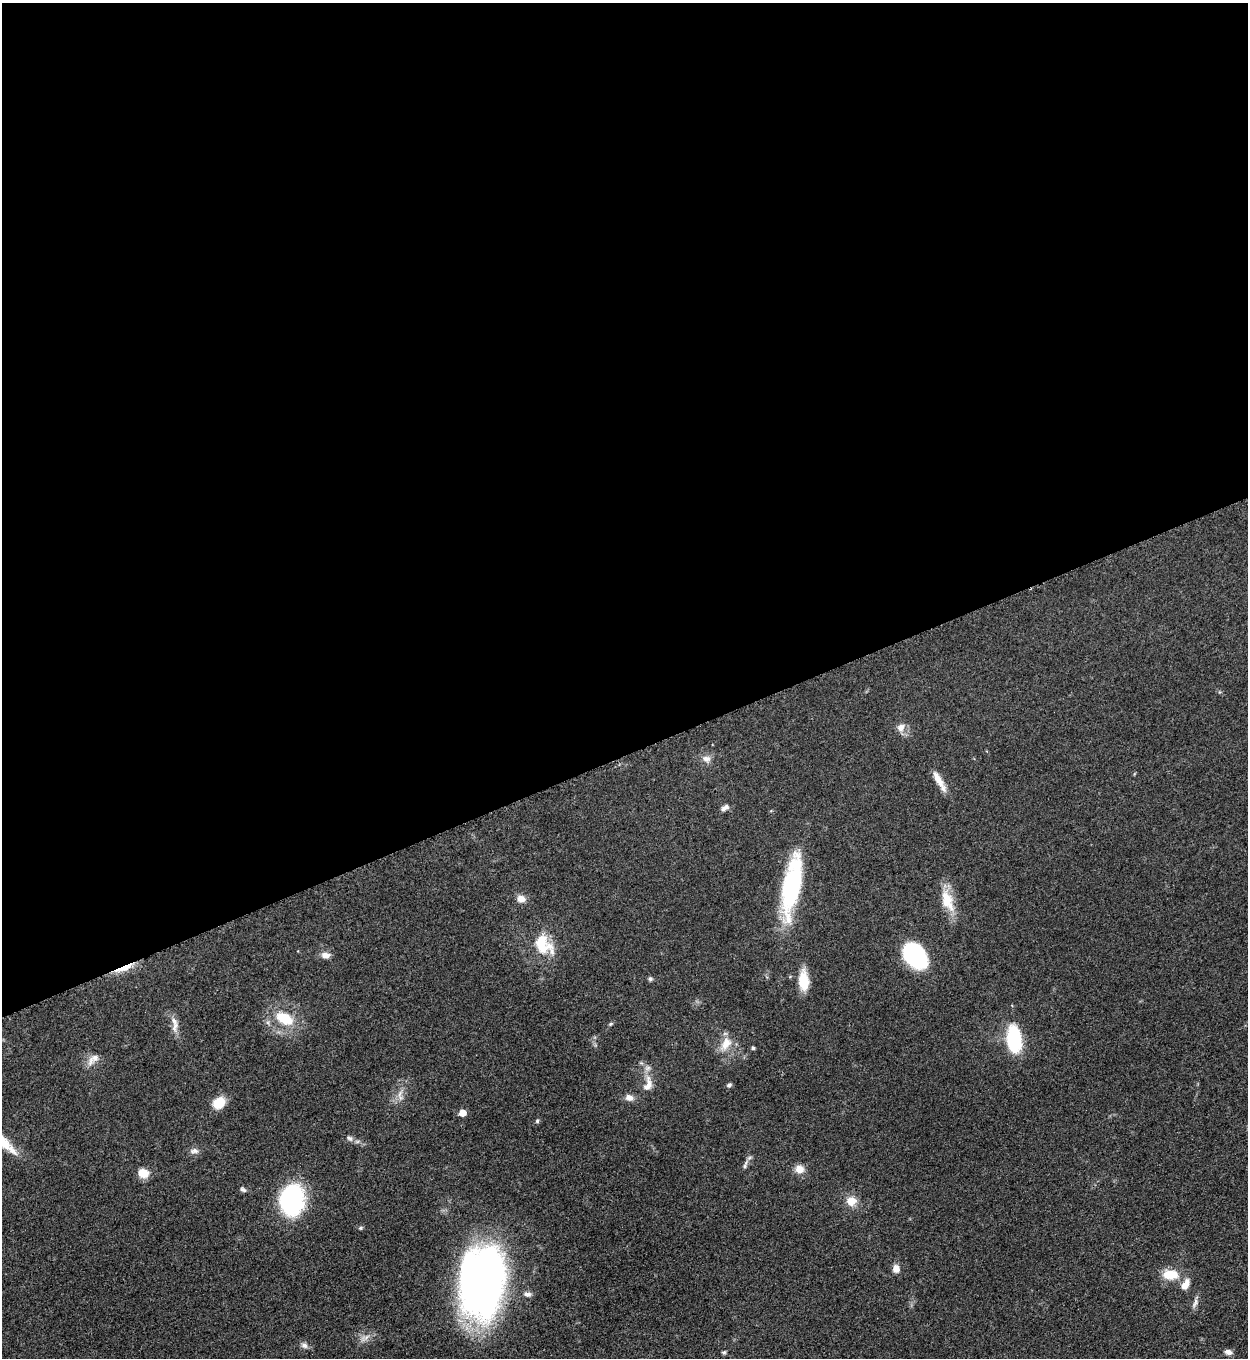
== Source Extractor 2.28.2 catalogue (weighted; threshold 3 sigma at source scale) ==
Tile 2 of 4 x 4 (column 2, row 1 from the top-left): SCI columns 1533-2778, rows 4078-5433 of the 5428 x 5440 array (HDU 1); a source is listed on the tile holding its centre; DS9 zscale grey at full resolution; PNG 1250 x 1360 px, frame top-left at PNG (2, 3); no overlay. Shown black and unused: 56% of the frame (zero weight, under 3 of 5 exposures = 1% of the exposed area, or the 3 px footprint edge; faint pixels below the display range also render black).
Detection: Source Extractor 2.28.2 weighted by HDU 2 'WHT'; one run over the whole footprint, this tile lists its part. Background 0.0613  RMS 0.0059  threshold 0.0265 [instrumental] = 3 sigma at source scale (4.5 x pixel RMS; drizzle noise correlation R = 1.50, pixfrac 1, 0.05/0.05 arcsec/px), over >= 5 px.
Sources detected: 46; all 46 listed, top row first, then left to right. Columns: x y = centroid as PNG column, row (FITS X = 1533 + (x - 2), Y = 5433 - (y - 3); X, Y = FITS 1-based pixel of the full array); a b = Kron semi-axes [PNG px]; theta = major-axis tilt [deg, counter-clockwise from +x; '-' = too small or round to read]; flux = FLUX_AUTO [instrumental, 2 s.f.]
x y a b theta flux
901 727 11 9 55 3.8
706 759 13 9 -15 3.6
938 780 26 8 -58 7
725 808 12 6 30 2.3
792 886 69 18 80 69
521 899 9 7 -8 5.1
947 900 31 14 -70 14
543 945 29 20 -48 20
325 955 11 8 -5 3.6
915 955 27 19 -52 51
124 968 26 6 21 8.6
650 979 6 5 - 1.2
804 981 23 11 -86 13
284 1018 20 12 -27 18
610 1024 6 4 27 0.83
175 1027 18 7 77 4.1
1014 1039 23 12 -86 47
726 1044 20 11 61 8.6
753 1048 5 4 - 0.9
93 1059 20 9 43 4.8
648 1084 24 11 80 7.4
729 1085 7 5 42 1.3
400 1094 12 5 67 3.3
629 1098 12 8 -15 3.5
219 1103 15 11 38 10
462 1113 5 5 - 10
537 1121 6 5 - 0.96
350 1138 9 7 -35 2
194 1151 12 7 -1 2.5
745 1165 15 4 67 2
799 1169 8 8 - 6.5
143 1173 8 7 - 12
243 1189 9 5 -34 1.4
292 1200 34 26 81 57
851 1201 11 10 - 7.3
361 1228 6 4 20 0.88
896 1268 9 8 - 4.1
1170 1274 18 11 -2 13
483 1282 64 39 84 340
1185 1284 16 8 61 5.4
527 1294 11 7 -2 2.3
1195 1303 15 5 69 2.5
365 1338 16 7 33 3.6
304 1345 9 7 -15 2.2
724 1352 5 4 - 1
1228 1352 9 6 -15 2.7
Overlapping masked pixels (flux is a lower limit): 1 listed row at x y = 124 968